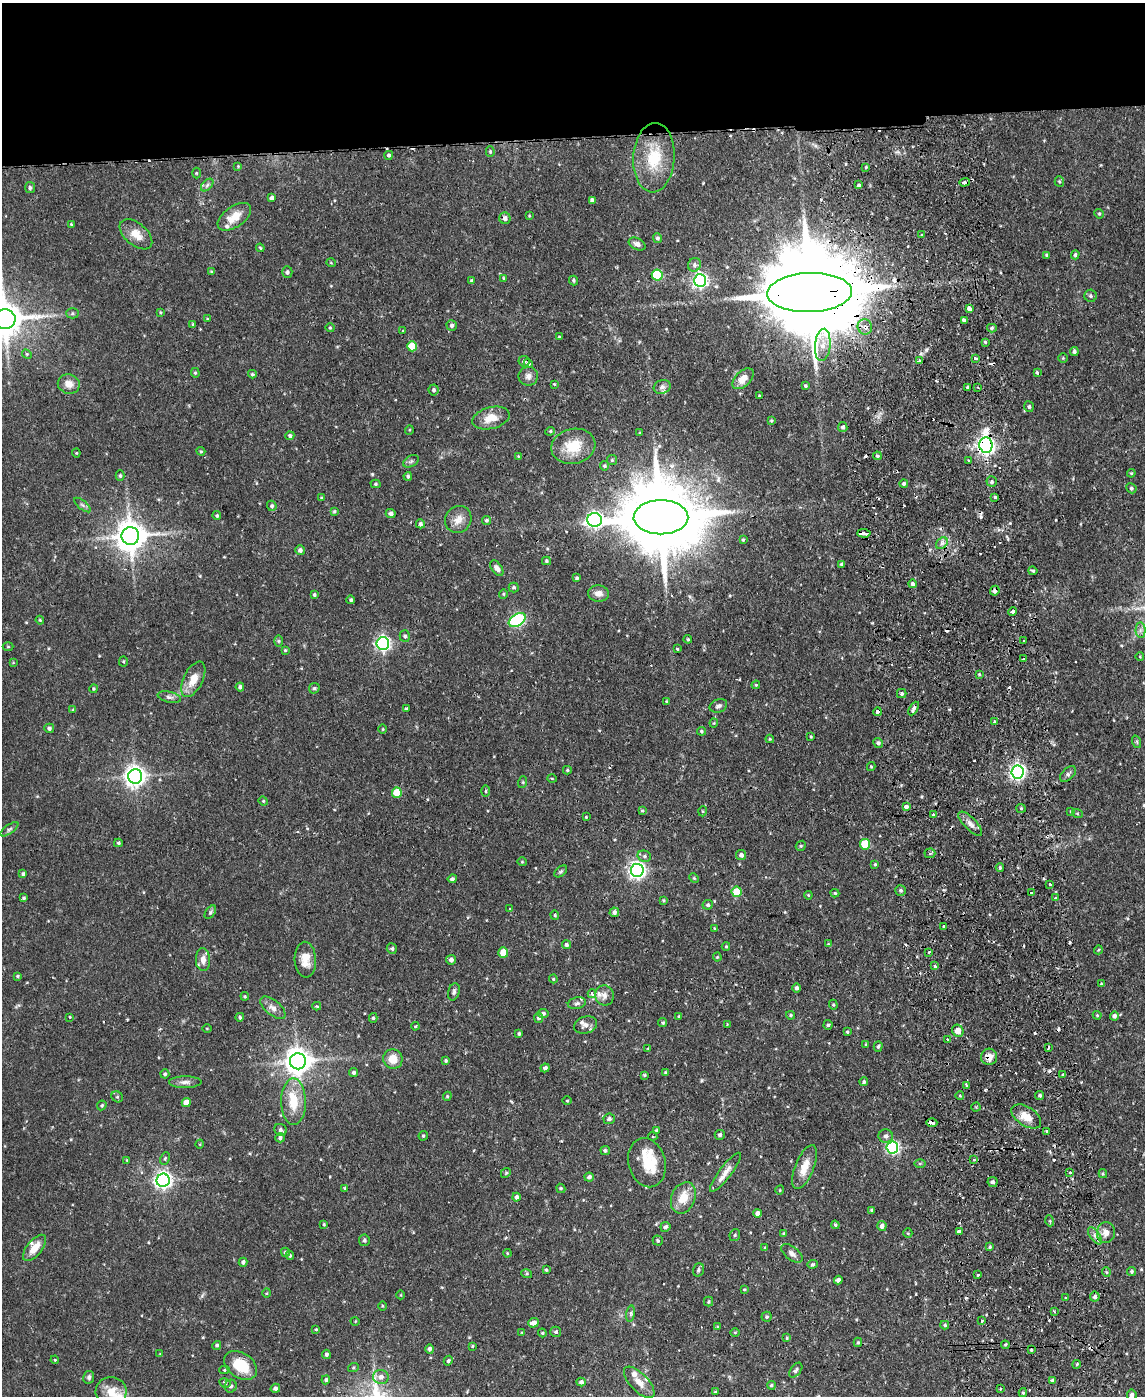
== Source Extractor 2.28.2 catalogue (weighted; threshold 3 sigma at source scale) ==
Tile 2 of 4 x 3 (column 2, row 1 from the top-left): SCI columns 1200-2342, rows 3035-4428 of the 4686 x 4567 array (HDU 1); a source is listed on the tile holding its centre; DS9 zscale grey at full resolution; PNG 1147 x 1398 px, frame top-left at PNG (2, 3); each listed source drawn as its Kron ellipse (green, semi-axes under 4 px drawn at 4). Shown black and unused: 10% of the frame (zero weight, under 2 of 3 exposures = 3% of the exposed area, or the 3 px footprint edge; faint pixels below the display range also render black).
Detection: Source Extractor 2.28.2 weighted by HDU 2 'WHT'; one run over the whole footprint, this tile lists its part. Background 0.0867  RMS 0.0062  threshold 0.0277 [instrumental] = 3 sigma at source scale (4.5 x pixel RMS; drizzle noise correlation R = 1.50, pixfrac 1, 0.05/0.05 arcsec/px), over >= 5 px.
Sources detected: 435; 26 cosmic-ray / hot-pixel residue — neither listed nor drawn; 11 inside a brighter listed object's ellipse — not listed separately; the other 398 listed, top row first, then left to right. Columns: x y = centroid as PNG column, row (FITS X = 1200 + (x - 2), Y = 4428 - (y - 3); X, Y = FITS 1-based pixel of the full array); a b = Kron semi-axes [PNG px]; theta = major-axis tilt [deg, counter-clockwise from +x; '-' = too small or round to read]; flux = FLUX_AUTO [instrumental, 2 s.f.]
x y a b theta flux
490 151 5 4 - 0.91
389 155 4 4 - 1.3
654 158 35 20 86 26
238 166 4 4 - 0.54
866 167 3 3 - 0.63
196 173 5 3 - 0.53
965 182 5 3 - 5.2
1059 182 5 4 - 0.86
207 185 7 4 46 1.4
859 185 3 3 - 3.3
30 188 5 5 - 1.3
272 198 4 4 - 2.2
592 200 4 4 - 1.7
1099 214 5 4 - 0.77
529 216 4 3 - 0.52
234 217 19 10 35 9.5
505 218 6 5 - 2.4
71 224 4 3 - 0.61
136 234 19 11 -40 8.9
922 235 3 3 - 2.4
657 238 5 4 - 1.3
637 244 9 5 -25 2.8
260 248 4 3 - 0.66
1046 255 4 3 - 0.71
1075 255 4 4 - 1.1
331 263 5 3 - 0.51
694 265 7 6 - 2.1
211 272 4 3 - 0.63
287 272 6 5 - 1.5
657 275 5 5 - 40
504 278 4 4 - 0.69
574 280 5 4 - 0.95
700 280 6 6 - 180
472 281 4 4 - 1.2
810 293 42 19 2 17000
1090 296 6 6 - 1.5
969 308 3 3 - 27
160 312 4 3 - 0.56
72 313 6 5 - 1
5 319 11 10 - 1500
207 319 3 3 - 0.47
964 320 4 3 - 3.2
193 324 4 3 - 0.7
452 325 5 5 - 1.4
865 327 7 7 - 3.5
330 328 4 4 - 0.67
992 328 5 4 - 1.2
403 331 4 3 - 0.53
559 337 3 3 - 0.64
985 342 4 4 - 0.73
823 345 16 7 84 6
412 346 5 5 - 19
1074 351 4 4 - 1.3
27 354 5 4 - 0.72
975 358 4 3 - 3.2
1063 358 5 5 - 0.64
524 361 5 5 - 1.4
919 361 4 3 - 1.9
528 363 5 3 - 1.8
1037 372 3 3 - 0.91
195 373 5 4 - 0.75
252 374 4 3 - 0.93
528 376 9 9 - 3
743 379 13 7 44 5.7
69 384 11 9 -13 5.3
554 384 4 3 - 0.54
805 386 3 3 - 0.95
662 387 8 6 18 2.2
968 387 3 3 - 1.3
978 387 3 3 - 0.67
434 390 5 5 - 1.5
760 396 3 3 - 0.82
1029 407 5 5 - 1.2
491 418 19 10 14 9
771 421 4 3 - 0.67
843 427 5 4 - 1.6
409 430 5 3 - 0.6
550 431 5 4 - 0.96
640 433 3 3 - 0.53
290 436 4 4 - 1.4
986 445 8 6 -86 290
573 446 22 17 12 17
201 451 4 4 - 0.67
76 453 4 4 - 0.6
518 456 4 4 - 0.59
877 456 4 3 - 0.99
612 460 5 5 - 0.85
411 461 8 5 29 1.5
968 461 3 3 - 1.1
604 466 4 4 - 1
1131 473 4 4 - 0.7
120 476 5 4 - 0.97
408 476 4 4 - 0.95
992 482 5 5 - 1.3
375 484 5 4 - 0.84
904 484 4 4 - 1.1
1131 488 5 5 - 1.1
995 497 4 3 - 0.81
321 498 4 3 - 0.45
83 505 10 3 -40 1.1
272 506 5 4 - 1
334 511 4 3 - 0.83
391 513 5 4 - 2.1
217 515 4 4 - 0.92
661 517 27 17 0 8500
458 519 14 13 - 6.2
486 520 5 4 - 1
594 520 7 6 - 210
420 524 4 4 - 1.5
864 533 6 3 -4 19
130 536 9 9 - 1000
743 540 4 3 - 0.74
942 543 6 5 - 1.7
300 550 5 5 - 2
546 561 4 4 - 0.93
841 564 4 4 - 1.2
497 568 9 5 -55 2.6
1033 571 4 3 - 0.86
577 578 4 4 - 1
912 584 4 4 - 1.7
514 587 5 5 - 0.95
995 591 5 4 - 1.7
599 593 10 8 -3 4
503 594 4 4 - 0.69
314 595 4 3 - 0.9
351 600 4 4 - 1.1
1012 612 5 3 - 1.3
40 620 4 3 - 0.63
517 620 9 6 33 96
1140 630 7 5 89 1.8
405 636 6 5 - 1.4
688 639 4 3 - 0.87
279 641 6 4 90 0.77
1024 641 2 2 - 0.53
383 644 6 6 - 150
8 647 5 3 - 0.57
677 649 3 3 - 1.2
285 650 4 4 - 0.64
1140 657 4 3 - 0.49
1023 659 3 3 - 4.9
123 661 5 4 - 0.74
13 663 4 2 - 0.38
979 674 4 3 - 0.59
193 679 19 9 64 9
756 685 4 3 - 0.68
240 687 4 3 - 1.3
314 688 6 5 - 0.96
94 689 4 4 - 0.72
902 694 4 4 - 1.1
169 697 12 5 -13 2.1
666 701 3 3 - 0.49
718 706 9 6 22 1.9
914 708 7 4 60 1.7
406 709 3 3 - 0.91
73 710 4 3 - 0.59
878 712 4 3 - 3.2
994 722 4 3 - 1.4
714 723 4 4 - 0.54
49 728 5 4 - 1.5
383 729 5 3 - 0.55
702 731 5 4 - 0.86
811 737 3 2 - 0.52
770 739 4 4 - 0.56
1137 742 6 4 -72 0.83
878 743 5 4 - 1.3
871 767 4 4 - 0.6
567 770 4 4 - 0.8
1017 772 6 6 - 200
1068 774 10 5 44 1.7
135 776 7 7 - 410
552 778 5 3 - 0.5
523 782 6 4 72 0.69
486 791 5 3 - 0.67
397 793 5 5 - 20
263 801 5 4 - 0.74
906 807 4 3 - 6.6
1021 808 4 4 - 0.86
642 811 4 4 - 0.76
703 811 5 3 - 0.57
1071 811 4 3 - 0.45
1077 813 5 3 - 0.6
933 814 3 2 - 0.81
586 817 3 2 - 0.53
970 824 16 6 -45 3.6
9 829 10 4 35 1.4
118 843 4 3 - 0.87
865 844 5 5 - 24
801 846 5 4 - 0.88
930 853 5 5 - 1
741 855 5 5 - 2
644 856 7 5 -14 1.5
522 862 4 4 - 0.64
875 864 4 3 - 0.73
1000 868 4 3 - 0.89
637 870 6 6 - 240
561 871 7 4 40 1.1
23 874 4 4 - 1.2
694 878 5 4 - 0.71
452 879 4 4 - 1.3
1050 884 3 3 - 2.9
900 890 5 5 - 1.2
737 892 5 5 - 18
835 893 4 4 - 0.81
1031 893 3 3 - 4.5
808 895 4 4 - 0.59
1056 897 3 3 - 1.5
24 898 3 3 - 0.84
663 900 3 3 - 0.7
708 905 5 4 - 1.1
510 908 3 2 - 0.47
210 912 7 4 54 1.1
614 912 5 4 - 1.7
555 915 5 4 - 0.74
944 926 3 3 - 1.1
714 928 4 3 - 0.55
828 944 4 4 - 0.5
566 945 4 4 - 1.3
726 946 4 4 - 0.64
392 949 5 5 - 1
1098 950 4 3 - 0.57
503 952 5 5 - 12
929 952 3 3 - 0.77
717 957 4 4 - 0.63
203 960 11 7 -88 4.5
305 960 18 10 -86 7.8
451 960 5 4 - 2.3
935 966 3 3 - 2.6
17 976 3 3 - 0.68
553 979 4 3 - 0.7
1101 984 4 2 - 0.43
797 988 4 4 - 1.6
454 992 9 5 75 1.5
592 994 4 4 - 2.4
604 995 10 9 - 3.5
245 996 4 3 - 0.72
577 1003 9 5 11 1.9
833 1005 5 4 - 0.8
317 1006 4 3 - 0.79
273 1008 15 7 -40 3.9
543 1013 5 4 - 1.7
791 1015 4 4 - 0.95
1097 1015 4 4 - 0.65
679 1016 4 3 - 0.59
1114 1016 4 4 - 1.8
70 1017 3 2 - 0.7
240 1017 4 4 - 1.1
373 1018 5 4 - 1
538 1018 5 4 - 1.2
663 1023 4 4 - 0.88
727 1024 3 3 - 0.43
586 1025 11 8 15 3.3
828 1025 5 4 - 1
415 1026 4 3 - 0.61
207 1028 4 3 - 0.48
958 1031 6 5 - 6.9
847 1032 4 3 - 0.8
519 1034 4 3 - 0.94
947 1039 3 2 - 0.63
866 1044 3 3 - 0.56
878 1047 5 4 - 1
1049 1047 3 2 - 0.69
648 1049 4 4 - 0.65
989 1057 8 8 - 5.3
393 1059 10 9 - 8.2
298 1061 8 8 - 710
446 1061 3 3 - 0.88
545 1068 4 4 - 1.5
354 1072 5 4 - 1.2
666 1073 4 4 - 0.93
165 1074 4 4 - 0.98
644 1075 4 3 - 0.71
1063 1075 4 3 - 0.76
185 1082 16 6 0 3
864 1082 4 4 - 1.1
966 1085 3 3 - 1.4
1040 1095 4 4 - 1
447 1096 4 4 - 0.69
960 1096 4 3 - 0.57
117 1097 6 5 - 1
567 1101 4 3 - 0.5
186 1102 4 4 - 7
294 1102 23 12 -89 16
102 1105 5 4 - 0.8
976 1107 4 4 - 0.55
1026 1116 16 9 -33 9.1
609 1119 6 5 - 1.7
932 1123 5 3 - 5.2
280 1130 6 5 - 1.6
656 1130 4 3 - 0.71
1046 1131 2 2 - 0.65
720 1135 5 5 - 1.2
423 1136 4 4 - 0.89
653 1136 5 3 - 0.76
886 1136 7 7 - 2.1
280 1138 4 4 - 1.6
200 1144 4 3 - 0.49
892 1148 6 6 - 120
605 1150 5 4 - 1.3
165 1158 6 4 64 0.97
127 1160 3 3 - 0.54
973 1160 4 4 - 1.1
647 1163 25 18 -75 17
920 1164 5 3 - 0.64
805 1167 23 9 68 8.7
725 1172 24 6 53 5.3
506 1173 5 4 - 0.83
1070 1173 3 3 - 1.4
1103 1174 4 4 - 0.68
589 1177 4 4 - 1.6
163 1180 6 6 - 250
993 1182 5 5 - 1.3
345 1188 4 4 - 0.71
561 1188 5 4 - 0.82
780 1190 4 3 - 0.48
516 1197 4 3 - 1.7
683 1198 16 12 67 11
872 1210 3 3 - 0.98
758 1213 4 4 - 3
1050 1221 5 3 - 0.66
324 1224 3 3 - 0.55
835 1225 4 3 - 0.73
882 1226 5 4 - 2.5
665 1227 5 5 - 1.7
959 1232 4 3 - 14
908 1233 5 4 - 0.72
1106 1233 10 9 - 4.4
784 1234 4 3 - 1
735 1235 6 5 - 1
1095 1236 10 5 -54 2.5
364 1240 6 5 - 1.3
658 1240 5 5 - 1
765 1247 4 4 - 0.62
990 1247 4 3 - 0.99
34 1248 16 7 51 7.9
285 1252 5 4 - 1
507 1253 4 3 - 0.49
792 1253 12 6 -38 2.6
290 1255 4 3 - 0.89
243 1262 4 4 - 1.4
812 1264 5 4 - 0.86
546 1270 3 2 - 0.65
698 1270 7 5 70 1.3
1106 1272 5 3 - 0.64
1132 1272 4 4 - 0.9
527 1274 5 3 - 0.74
978 1275 3 3 - 1.2
838 1280 4 4 - 1.8
744 1289 4 3 - 0.59
267 1293 4 3 - 0.5
401 1295 4 3 - 0.44
1095 1297 5 5 - 1.5
1065 1298 3 3 - 1.1
708 1302 5 4 - 0.8
382 1306 4 3 - 0.48
1054 1311 4 2 - 0.52
631 1314 8 4 82 1.3
767 1317 5 5 - 1
355 1321 4 3 - 0.53
982 1321 3 3 - 1.4
533 1323 5 4 - 3.1
945 1325 4 4 - 0.88
717 1327 3 3 - 0.64
316 1329 3 3 - 0.59
556 1332 5 5 - 1.1
735 1332 5 3 - 0.52
522 1333 4 3 - 0.56
542 1333 4 3 - 0.66
787 1338 4 3 - 0.61
858 1342 5 3 - 0.91
217 1345 4 4 - 1.2
1005 1345 4 4 - 0.73
472 1346 4 3 - 0.66
430 1349 5 4 - 1.8
1031 1350 4 3 - 0.66
160 1354 4 4 - 0.5
326 1354 4 4 - 1
55 1360 4 3 - 0.57
448 1361 5 4 - 1
1077 1364 4 3 - 0.71
241 1365 18 12 -33 20
353 1368 5 3 - 0.68
224 1370 5 4 - 0.77
796 1370 8 5 52 1.4
89 1377 6 5 - 1.5
381 1377 8 7 - 3.2
326 1380 4 4 - 1.3
1052 1380 4 3 - 0.87
581 1382 4 4 - 1.6
639 1382 20 9 -46 5.8
225 1383 6 4 -29 1
771 1385 4 4 - 0.94
231 1386 6 6 - 1.6
275 1388 5 4 - 1.8
1000 1389 2 2 - 0.69
111 1392 15 15 - 9.3
715 1392 4 3 - 0.65
1023 1393 4 4 - 0.91
1132 1395 5 5 - 1.8
Overlapping masked pixels (flux is a lower limit): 11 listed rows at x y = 965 182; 810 293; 865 327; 986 445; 864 533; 130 536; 995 591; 878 712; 989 1057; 932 1123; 725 1172
Isophote crosses this tile's border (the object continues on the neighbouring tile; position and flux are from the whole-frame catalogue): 2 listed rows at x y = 5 319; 1132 1395